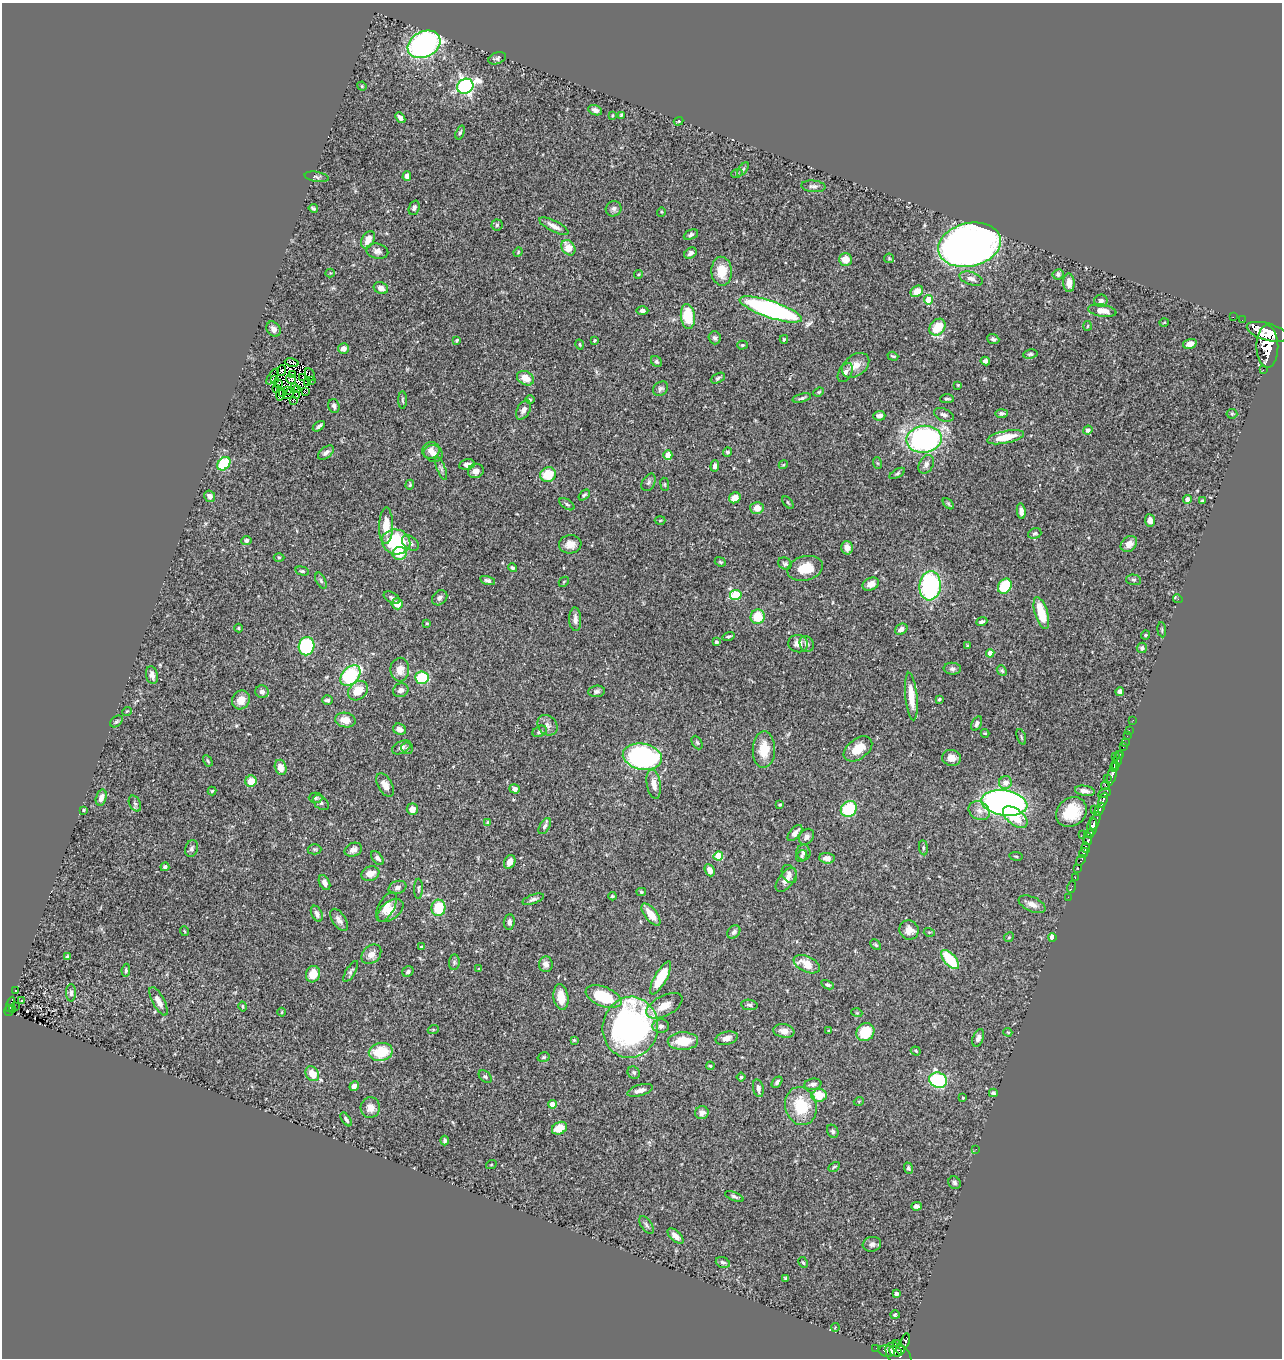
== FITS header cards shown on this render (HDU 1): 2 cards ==
NAXIS1  =                 1280
NAXIS2  =                 1356

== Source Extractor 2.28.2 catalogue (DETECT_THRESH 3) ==
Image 1280 x 1356 px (HDU 1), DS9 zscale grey, 1 PNG px = 1 image px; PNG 1284 x 1360 px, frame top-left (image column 1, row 1356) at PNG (2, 3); each listed source drawn as its Kron ellipse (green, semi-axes under 4 px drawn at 4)
Background 0.462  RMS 0.023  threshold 0.0705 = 3 sigma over >= 5 px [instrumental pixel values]
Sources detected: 397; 5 with non-positive FLUX_AUTO (blend fragments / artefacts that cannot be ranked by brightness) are neither listed nor drawn; the other 392 listed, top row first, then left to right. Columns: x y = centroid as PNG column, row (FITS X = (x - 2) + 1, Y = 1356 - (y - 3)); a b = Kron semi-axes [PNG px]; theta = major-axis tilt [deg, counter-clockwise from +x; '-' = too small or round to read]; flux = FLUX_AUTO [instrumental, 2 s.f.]
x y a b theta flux
424 44 17 12 27 380
497 58 9 5 21 3.4
362 86 5 4 - 1.6
465 86 8 7 - 430
595 110 7 5 -23 6.4
612 115 3 2 - 1.4
621 115 3 3 - 1.8
400 118 6 4 -51 5.7
678 121 5 3 - 1.8
460 133 7 4 70 2.9
743 169 8 4 54 2.5
737 173 6 3 18 1.9
407 176 4 4 - 9.3
317 177 12 5 -9 4.1
813 186 12 6 -5 5.2
313 208 4 3 - 2.6
414 208 7 5 70 5.5
613 209 8 7 - 5
661 212 4 4 - 1.6
497 225 5 5 - 2.9
554 226 16 5 -27 11
691 235 7 4 24 3.7
368 240 9 6 63 19
970 245 32 21 13 1100
568 248 8 6 -54 28
377 251 11 7 -12 7.5
518 252 5 3 - 1.3
690 253 7 5 34 5.9
889 258 5 5 - 1.7
845 259 6 6 - 18
722 271 14 10 -87 31
330 273 4 4 - 1.5
638 274 4 3 - 1.4
1058 274 5 5 - 3.5
971 279 12 6 -18 8.1
1069 283 9 5 -88 11
381 288 7 5 -22 7.9
917 291 7 5 33 20
929 300 4 4 - 40
1101 301 7 6 - 4
771 309 33 8 -19 380
642 311 6 4 -1 4.9
1102 311 14 6 -9 14
688 316 12 7 -84 55
1233 317 2 2 - 5.7
1242 320 2 2 - 1.8
1164 322 5 3 - 1.3
1088 326 5 3 - 1.4
938 327 9 7 49 40
273 329 8 6 -56 8.6
1267 332 21 8 -16 2600
715 338 6 6 - 4.4
784 339 4 3 - 2.1
993 339 6 4 -23 3.7
457 340 4 3 - 2
594 341 3 3 - 2.1
579 344 5 3 - 2
1190 344 7 4 15 8.9
742 345 5 4 - 2.2
1267 347 21 11 -89 3100
343 349 5 5 - 10
1030 354 7 4 7 2.9
893 356 5 3 - 2.1
656 361 6 5 - 3
985 361 5 4 - 5.1
292 363 7 2 -11 2.1
856 365 15 10 37 16
1263 370 2 2 - 21
282 371 5 3 - 0.0023
845 373 10 6 59 8.3
293 375 4 3 - 1.1
310 375 7 2 -65 0.12
272 377 9 3 56 2
302 377 3 2 - 2
526 378 9 6 -29 19
718 378 7 4 26 3.4
291 379 5 4 - 4.1
274 380 3 3 - 1.3
311 381 2 2 - 2
307 383 3 2 - 0.28
279 384 3 2 - 1.3
958 385 4 3 - 1.5
294 388 2 2 - 1.4
276 389 3 2 - 1.1
661 389 8 6 39 4.2
287 390 3 2 - 1.9
297 390 2 2 - 0.76
305 392 3 2 - 0.69
819 392 5 4 - 1.9
283 393 4 2 - 1.3
289 393 6 2 55 0.59
280 394 7 3 86 0.017
296 396 3 2 - 2.8
802 398 9 4 14 3.5
947 399 7 3 0 2.4
293 400 3 2 - 2.7
402 400 9 3 -89 2.2
530 400 5 3 - 1.6
334 406 7 5 -73 4.4
523 410 10 6 62 7.1
1001 413 6 4 0 4.1
1232 414 5 5 - 2.2
944 415 10 6 -22 5.2
879 416 6 5 - 6.1
319 426 7 3 36 4.6
1088 430 4 4 - 5.9
1005 437 19 6 12 36
924 439 18 13 9 330
431 450 9 8 - 10
728 452 4 4 - 3.4
326 453 9 5 39 5.8
433 453 9 8 - 11
668 455 4 4 - 24
877 463 6 4 -70 2.2
224 464 7 5 48 90
467 464 8 5 12 7.3
926 464 10 7 60 6.8
783 465 4 3 - 1.6
715 466 6 4 83 4.3
441 469 12 4 -68 3.8
476 471 8 7 - 8.6
897 473 8 4 30 2.8
548 475 8 7 - 40
649 482 9 6 61 4.5
665 484 6 3 -82 1.6
410 485 5 4 - 1.9
584 495 6 4 40 3
210 496 6 5 - 6.9
735 498 6 5 - 14
1187 499 4 4 - 6.8
1202 501 4 3 - 2
788 503 7 3 -49 1.9
567 504 8 4 -33 3.4
948 504 7 4 -46 2.2
757 508 6 6 - 15
1021 511 8 4 -82 8
660 520 5 3 - 1.5
1150 520 6 5 - 7.7
386 526 18 7 89 28
1035 533 7 5 20 3.1
246 540 5 4 - 4.5
396 542 14 12 -14 120
410 543 9 6 -40 5.3
570 544 11 9 7 14
1129 544 9 7 43 12
847 548 7 5 -76 8
399 553 7 6 - 30
279 557 5 3 - 1.8
720 562 6 4 -22 2.1
785 564 7 6 - 3.6
512 568 5 4 - 2.9
805 568 18 12 14 35
302 571 7 4 -13 2.7
488 580 8 4 -15 4.4
1133 580 7 5 -3 3.3
321 581 9 4 -63 3.1
564 582 5 3 - 1.5
871 584 8 6 25 11
930 586 14 10 84 200
1005 586 8 6 56 61
736 595 6 5 - 85
392 598 9 5 -30 3.7
440 598 8 6 43 5.2
1178 599 5 3 - 5
397 604 5 5 - 18
1041 613 16 6 -73 44
758 617 7 7 - 39
575 619 12 6 -87 7.9
982 622 6 3 22 3.5
427 623 4 3 - 1.6
239 628 4 4 - 1.8
901 629 7 5 35 6.8
1162 630 7 4 -84 2.3
1146 635 4 3 - 1.8
729 636 6 3 18 2.5
716 642 4 3 - 4
798 644 10 8 -14 12
807 644 8 6 -59 6.1
306 646 9 8 - 140
967 646 3 2 - 1.6
1142 648 5 5 - 3.8
990 653 4 4 - 14
952 669 9 6 -5 4.3
400 670 12 9 88 16
1002 670 6 4 -50 2.5
152 675 9 6 -77 6.9
350 675 12 8 46 130
422 678 6 6 - 61
401 690 8 6 24 8.3
358 691 11 8 42 28
597 691 8 5 7 4.9
1120 691 4 4 - 7.3
262 692 6 6 - 6.6
911 697 24 6 -84 25
939 699 3 3 - 2.2
241 700 10 8 53 16
327 700 5 4 - 3.8
127 711 5 3 - 1.2
345 720 10 7 -9 18
1133 720 2 2 - 6.2
116 721 7 5 39 2.6
977 724 7 5 63 4.1
548 725 11 9 -50 7.4
400 729 7 5 -25 8
540 731 7 5 28 4.3
1129 731 3 2 - 14
985 733 4 4 - 1.5
1127 736 4 3 - 13
1021 737 8 4 -71 2.3
697 742 7 5 -63 2.8
1125 742 2 2 - 6.7
402 747 10 6 26 5.2
1123 747 2 2 - 9.7
407 748 6 6 - 2.7
858 749 16 10 37 27
764 750 18 11 89 33
1120 754 3 2 - 54
1115 756 2 2 - 24
642 757 20 13 -10 310
952 758 9 8 - 12
1117 760 10 3 70 210
208 761 6 4 -60 2.2
281 767 8 6 -75 16
1115 767 5 4 - 210
1112 774 12 3 76 470
1107 778 2 2 - 24
251 781 6 5 - 26
1005 782 6 6 - 12
654 784 14 7 -81 15
385 785 12 7 -61 11
1105 785 5 3 - 61
514 789 5 4 - 6.9
212 791 4 4 - 2.1
1085 791 10 5 -9 7.8
1104 793 6 4 23 220
101 797 8 5 73 7.9
315 798 7 5 -1 3.3
1103 800 8 3 68 220
321 803 9 6 -41 4.2
1004 803 23 12 -8 710
135 804 8 5 -61 3.9
780 804 3 3 - 2.5
412 809 6 5 - 13
849 809 9 7 42 78
1099 809 7 3 62 260
84 810 3 3 - 1.6
1095 810 3 2 - 71
979 811 11 9 -31 11
1071 812 16 13 39 54
1015 817 14 8 -39 38
1095 821 9 4 68 300
488 822 4 3 - 2.2
545 826 9 5 59 4.4
1092 827 9 5 85 670
795 833 9 5 49 8.4
1083 834 2 2 - 9.5
1089 834 5 3 - 250
806 837 9 6 51 6.8
1087 841 4 3 - 270
1086 847 5 3 - 220
923 848 7 4 -83 2.2
192 849 8 6 76 4.6
314 849 7 5 -1 2.9
353 850 9 6 24 7.1
803 852 8 7 - 4.7
1084 853 5 3 - 130
718 856 4 4 - 44
802 856 6 5 - 2.6
1016 856 6 3 -9 1.9
378 858 8 5 -48 5.2
827 858 8 5 -3 8.8
1081 860 6 3 54 67
510 862 7 5 63 12
165 867 4 4 - 3.4
1078 869 3 2 - 4.7
710 870 6 4 -66 11
370 874 9 7 19 17
789 874 9 7 -59 6.1
1075 877 3 2 - 17
786 880 14 7 52 12
324 883 8 5 -63 7.3
397 887 9 6 19 5.5
1072 887 6 2 71 9
418 889 10 4 89 3.4
641 892 5 4 - 2
612 896 4 3 - 2.1
1068 897 2 2 - 3.8
533 899 11 4 19 4.7
1032 904 14 7 -25 11
386 907 16 8 62 17
438 908 8 7 - 53
390 910 15 9 38 17
317 914 8 5 -65 6.4
651 915 13 6 -51 24
339 920 12 6 -56 7.7
509 922 8 5 83 5.6
909 930 10 9 - 15
184 931 5 3 - 1.3
734 932 7 5 47 5.3
929 932 5 3 - 1.4
1009 937 5 4 - 1.9
1052 937 4 4 - 32
876 945 6 4 -44 2.7
421 947 4 3 - 1.5
371 954 11 8 45 11
67 957 4 3 - 2.9
950 959 12 6 -49 76
454 962 8 5 84 3
546 964 8 7 - 7.1
807 964 14 8 -26 26
479 969 4 3 - 1.9
126 970 6 4 81 2.6
351 971 12 4 59 4
408 972 6 5 - 3.4
313 974 8 7 - 23
661 978 18 6 61 61
828 985 6 4 -25 3
15 990 2 2 - 2.4
71 993 9 5 89 3.9
561 997 13 7 -81 20
604 997 19 9 -22 70
22 1000 3 3 - 3.8
158 1001 16 6 -62 13
10 1004 8 3 73 76
749 1005 8 5 -8 3.9
242 1006 5 3 - 1.9
664 1006 19 10 28 22
15 1007 3 2 - 5.6
12 1009 3 3 - 15
9 1010 6 3 76 76
281 1012 4 3 - 1.4
857 1013 5 3 - 1.5
661 1026 8 6 2 5.1
630 1027 30 27 79 530
433 1030 5 3 - 1.4
784 1031 10 6 -10 11
829 1031 3 2 - 1.7
865 1032 9 8 - 48
1008 1032 4 3 - 1.5
727 1038 11 6 12 8.9
978 1038 9 5 69 5.8
574 1040 4 4 - 1.8
683 1041 15 9 0 36
916 1051 5 4 - 2.2
381 1052 12 9 12 60
544 1057 6 4 16 2.6
710 1066 4 3 - 1.7
634 1073 6 5 - 3
312 1074 8 6 -56 25
485 1077 7 5 -40 3.1
741 1077 4 4 - 1.8
938 1080 9 7 -22 190
777 1082 6 4 50 4.4
813 1084 8 5 8 6
354 1086 5 4 - 9.1
758 1088 9 5 -78 7.1
640 1090 13 5 16 9.6
993 1093 4 4 - 3.3
819 1095 7 6 - 39
963 1098 3 3 - 1.8
859 1101 5 3 - 1.3
552 1104 4 4 - 16
801 1106 19 15 -75 63
370 1108 10 9 - 12
702 1113 7 6 - 7.2
346 1119 8 4 -55 3.5
559 1128 8 6 26 28
833 1131 7 5 -62 3.3
445 1140 5 3 - 4.1
976 1149 3 2 - 2.4
491 1165 5 3 - 1.3
834 1167 6 4 30 2.1
908 1168 6 4 -69 3.1
954 1183 6 6 - 3.8
734 1196 10 4 -23 3.5
916 1206 5 4 - 5.1
647 1225 10 5 -54 4.1
676 1236 10 5 -42 8.5
872 1244 9 7 8 6.6
723 1262 7 5 -18 4.1
803 1262 6 4 -61 2.3
785 1278 3 3 - 2.1
896 1294 4 3 - 3.9
895 1315 5 4 - 2.7
835 1327 4 4 - 1.4
905 1341 7 4 80 150
897 1343 3 2 - 31
876 1348 2 2 - 3.6
900 1349 5 4 - 180
887 1351 8 5 -10 62
896 1351 7 4 -22 250
898 1355 15 9 -42 410
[5 non-positive-flux detections neither listed nor drawn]